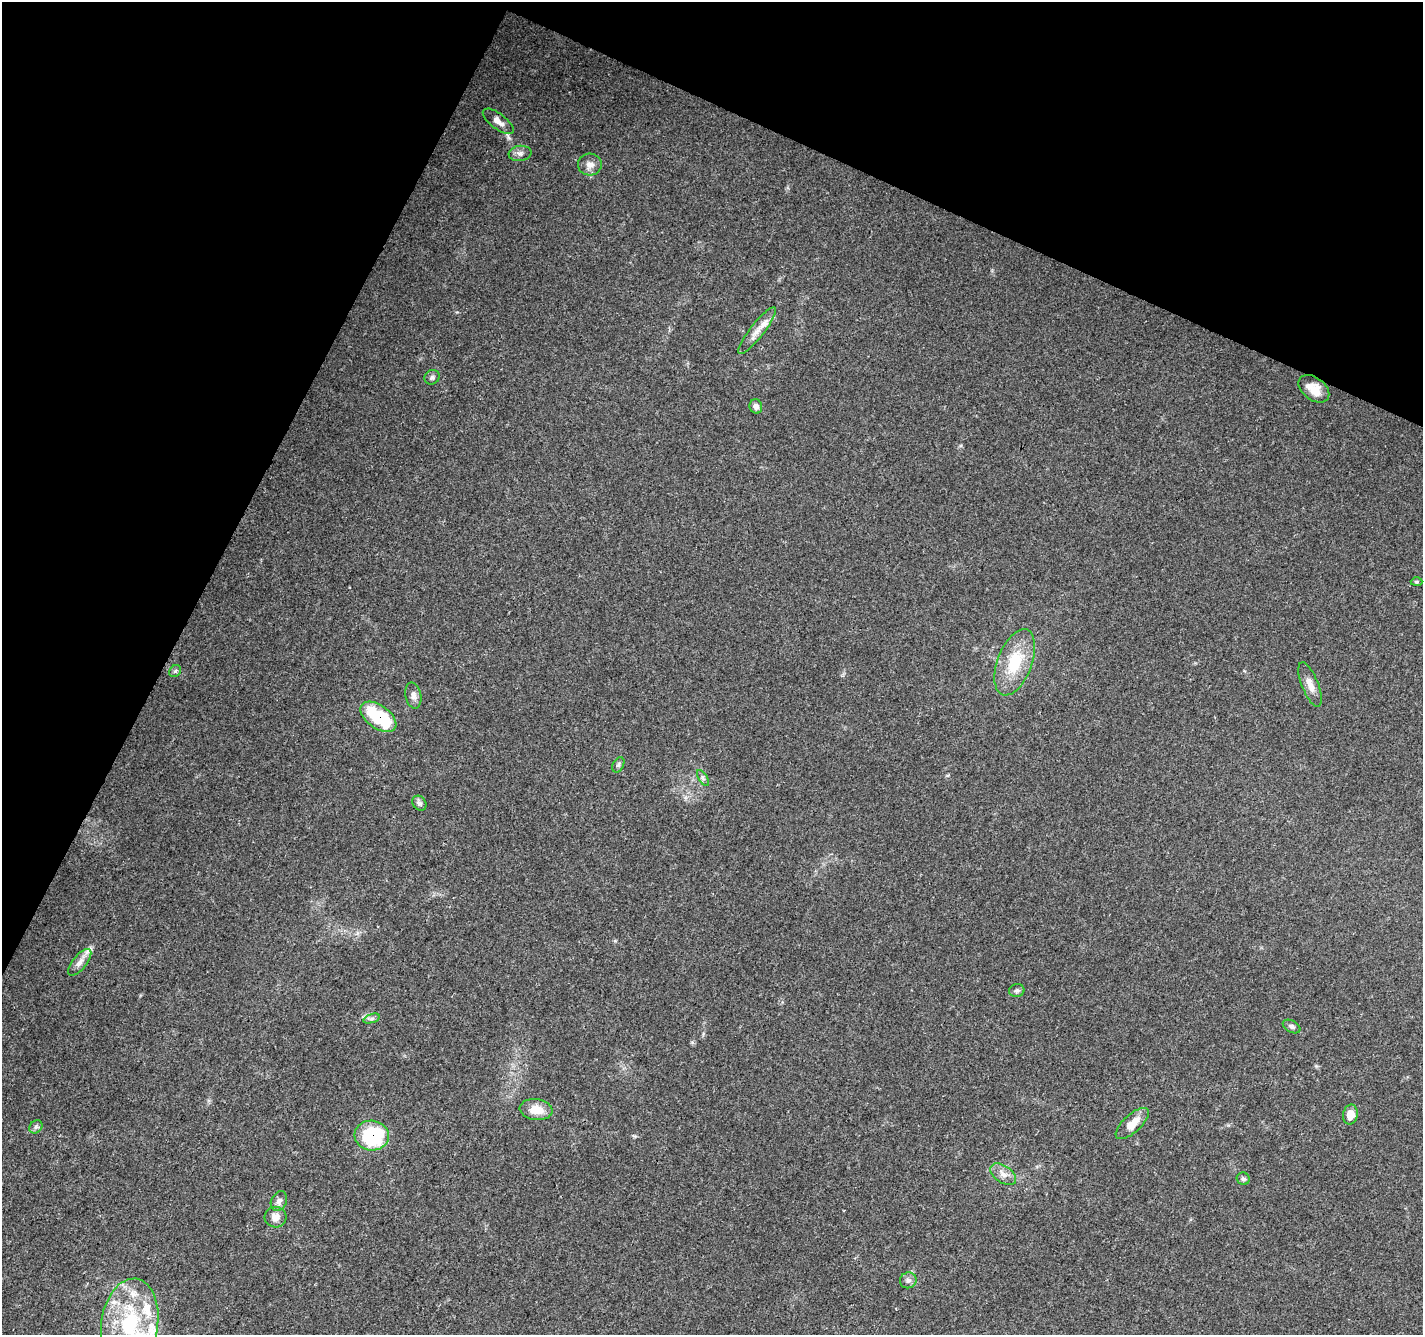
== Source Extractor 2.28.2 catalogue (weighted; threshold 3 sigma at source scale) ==
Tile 2 of 4 x 4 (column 2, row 1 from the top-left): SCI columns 1430-2850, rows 4267-5599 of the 5693 x 5801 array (HDU 1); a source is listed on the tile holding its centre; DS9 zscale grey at full resolution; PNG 1425 x 1337 px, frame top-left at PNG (2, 2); each listed source drawn as its Kron ellipse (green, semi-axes under 4 px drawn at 4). Shown black and unused: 24% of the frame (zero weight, under 3 of 4 exposures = <1% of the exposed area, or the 3 px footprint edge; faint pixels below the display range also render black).
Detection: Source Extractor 2.28.2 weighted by HDU 2 'WHT'; one run over the whole footprint, this tile lists its part. Background 0.0203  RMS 0.0035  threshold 0.016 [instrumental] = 3 sigma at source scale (4.5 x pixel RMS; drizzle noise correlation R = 1.50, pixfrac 1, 0.0396/0.0396 arcsec/px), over >= 5 px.
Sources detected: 37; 1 inside a brighter object's white glare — neither listed nor drawn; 5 inside a brighter listed object's ellipse — not listed separately; the other 31 listed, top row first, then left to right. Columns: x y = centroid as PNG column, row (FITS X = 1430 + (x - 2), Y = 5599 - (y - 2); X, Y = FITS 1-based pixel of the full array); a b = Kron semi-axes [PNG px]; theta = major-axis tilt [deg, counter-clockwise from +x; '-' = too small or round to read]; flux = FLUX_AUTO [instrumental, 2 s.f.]
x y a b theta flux
498 121 18 7 -37 2.6
520 153 11 7 7 1.7
590 164 12 11 - 2.6
757 331 29 7 52 3.7
432 377 8 7 - 0.93
1314 389 17 11 -37 5.4
756 406 7 6 - 1.4
1416 582 6 4 -2 0.51
1015 662 35 17 69 15
175 671 6 5 - 0.67
1310 685 23 8 -68 3.4
413 696 13 8 -79 1.8
378 717 20 11 -35 22
618 765 8 5 60 0.75
703 778 9 3 -58 0.71
419 803 8 6 -51 1
80 962 16 7 51 2.3
1017 990 8 6 11 0.9
371 1019 8 4 19 0.79
1292 1027 9 6 -28 1
536 1109 16 10 -7 5.9
1350 1115 10 7 80 4.2
1132 1124 21 9 43 4.8
36 1127 7 6 - 0.87
372 1135 17 15 -5 28
1003 1174 14 8 -34 2.6
1243 1179 6 6 - 0.74
279 1201 10 7 64 1.5
275 1217 11 10 - 2.7
908 1280 8 8 - 1.3
130 1323 45 28 81 33
Overlapping masked pixels (flux is a lower limit): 2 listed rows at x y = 378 717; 372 1135
Isophote crosses this tile's border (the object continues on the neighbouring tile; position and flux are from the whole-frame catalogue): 1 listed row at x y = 130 1323